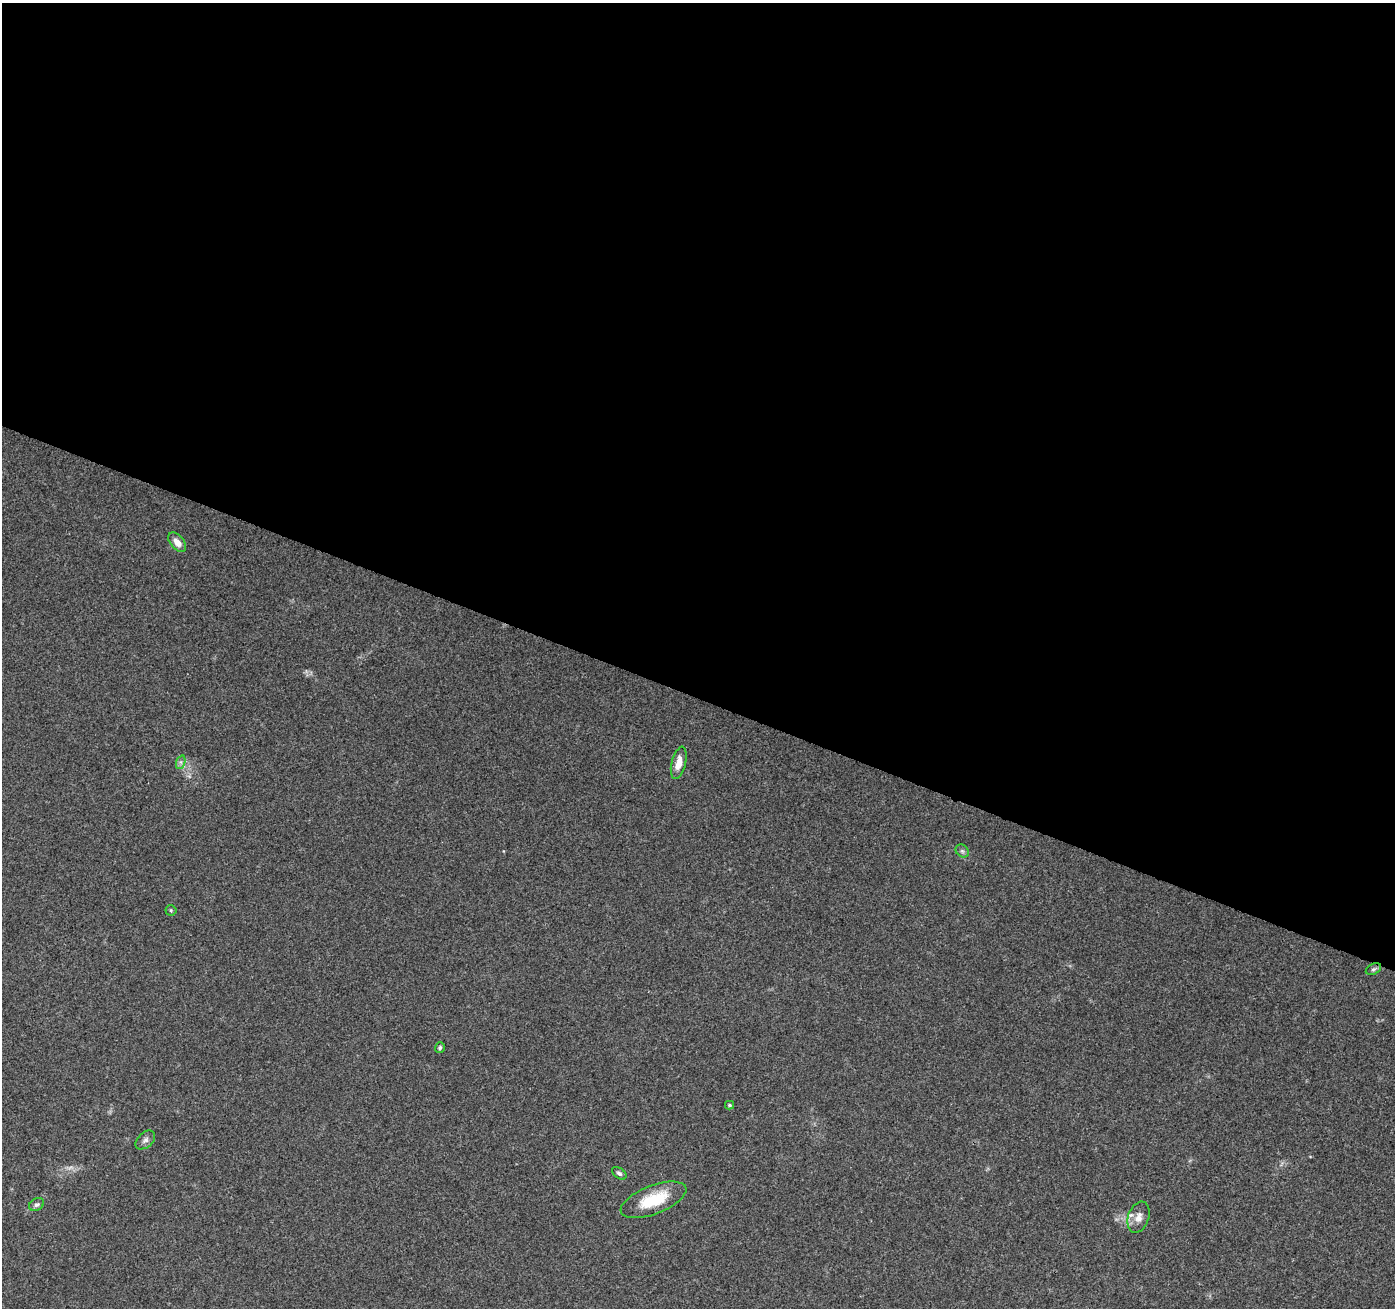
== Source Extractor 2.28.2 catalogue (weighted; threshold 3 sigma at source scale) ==
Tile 3 of 4 x 4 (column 3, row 1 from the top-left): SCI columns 2801-4193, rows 4199-5504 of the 5593 x 5721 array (HDU 1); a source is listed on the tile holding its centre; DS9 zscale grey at full resolution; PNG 1397 x 1310 px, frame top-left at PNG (2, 3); each listed source drawn as its Kron ellipse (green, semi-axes under 4 px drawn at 4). Shown black and unused: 53% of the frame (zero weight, under 3 of 4 exposures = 1% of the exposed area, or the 3 px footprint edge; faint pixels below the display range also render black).
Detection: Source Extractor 2.28.2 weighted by HDU 2 'WHT'; one run over the whole footprint, this tile lists its part. Background 0.0744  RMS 0.0045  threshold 0.0202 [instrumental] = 3 sigma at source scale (4.5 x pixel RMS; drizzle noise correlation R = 1.50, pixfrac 1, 0.0396/0.0396 arcsec/px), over >= 5 px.
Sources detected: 15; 1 too faint to see at this stretch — neither listed nor drawn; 1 inside a brighter listed object's ellipse — not listed separately; the other 13 listed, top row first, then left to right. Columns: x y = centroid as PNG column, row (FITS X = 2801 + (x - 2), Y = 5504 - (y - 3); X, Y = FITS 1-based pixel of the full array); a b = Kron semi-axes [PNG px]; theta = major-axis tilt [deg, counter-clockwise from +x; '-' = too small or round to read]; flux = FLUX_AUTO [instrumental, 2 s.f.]
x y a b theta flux
177 542 11 6 -50 3.7
181 762 7 4 72 1
679 763 16 7 76 5.3
962 851 7 5 -45 1.1
171 910 5 5 - 0.6
1373 969 8 5 26 1.1
440 1048 5 5 - 0.86
729 1105 4 4 - 0.53
145 1140 11 7 42 1.8
619 1173 8 5 -37 1.2
653 1200 35 14 21 17
37 1205 8 6 31 1.2
1138 1217 16 10 71 3.8